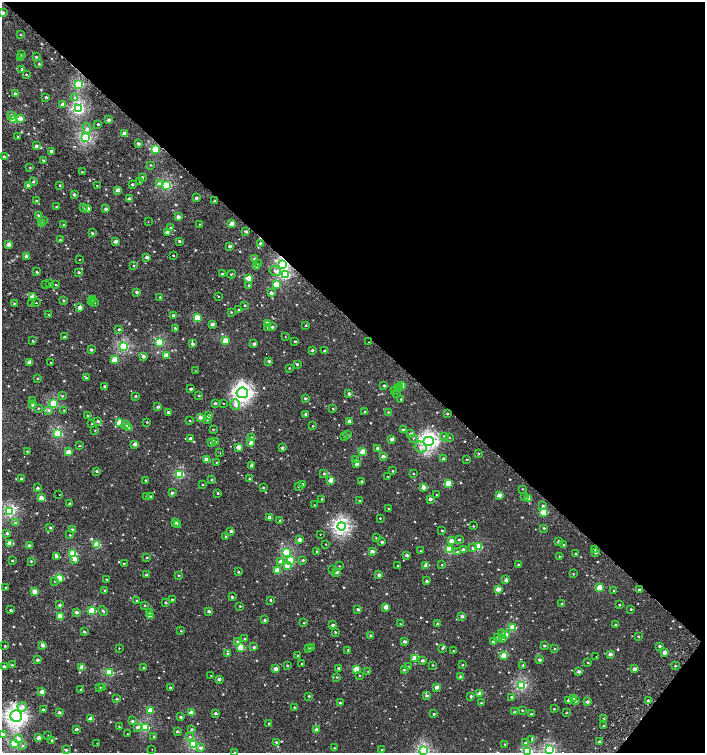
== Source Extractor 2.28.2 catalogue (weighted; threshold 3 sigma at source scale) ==
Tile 8 of 4 x 4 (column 4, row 2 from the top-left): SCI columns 4423-5828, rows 3008-4508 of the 6059 x 6037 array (HDU 1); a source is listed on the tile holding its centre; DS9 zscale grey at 2 x 2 block average (1 PNG px = mean of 2 x 2 image px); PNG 707 x 755 px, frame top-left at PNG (2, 2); each listed source drawn as its Kron ellipse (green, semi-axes under 4 px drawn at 4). Shown black and unused: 44% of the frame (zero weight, under 2 of 3 exposures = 2% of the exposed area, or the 3 px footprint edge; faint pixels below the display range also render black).
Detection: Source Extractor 2.28.2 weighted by HDU 2 'WHT'; one run over the whole footprint, this tile lists its part. Background 7.31e-04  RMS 0.0038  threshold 0.0169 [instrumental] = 3 sigma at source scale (4.5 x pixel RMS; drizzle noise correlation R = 1.50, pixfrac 1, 0.0396/0.0396 arcsec/px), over >= 5 px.
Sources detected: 665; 7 cosmic-ray / hot-pixel residue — neither listed nor drawn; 1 coinciding with a brighter row at this scale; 2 inside a brighter listed object's ellipse — not listed separately; of the other 655, all 500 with FLUX_AUTO >= 0.529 (the completeness limit of this list) listed and drawn (155 fainter detections not listed), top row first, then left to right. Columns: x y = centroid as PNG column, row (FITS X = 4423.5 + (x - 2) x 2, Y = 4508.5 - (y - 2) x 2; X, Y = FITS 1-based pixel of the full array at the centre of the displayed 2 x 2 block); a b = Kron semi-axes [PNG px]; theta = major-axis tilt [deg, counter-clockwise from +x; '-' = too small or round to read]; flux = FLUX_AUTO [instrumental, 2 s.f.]
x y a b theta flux
2 13 3 2 - 3.9
20 35 2 2 - 0.54
21 55 3 2 - 1.1
36 57 3 2 - 1.1
20 58 3 2 - 1.4
39 64 2 2 - 1
22 69 3 3 - 1.7
26 75 3 2 - 0.7
79 84 3 3 - 65
15 94 2 2 - 3.6
46 97 2 2 - 1.7
75 98 3 3 - 0.95
63 104 3 2 - 3.3
79 109 3 3 - 110
11 115 4 3 - 1.3
20 118 3 3 - 6
14 119 3 3 - 22
109 120 2 2 - 3.9
98 124 2 2 - 1
87 128 5 4 - 2.3
124 134 3 2 - 9
18 137 3 2 - 0.72
86 137 3 3 - 110
138 144 2 2 - 2.3
36 146 3 2 - 3.1
155 149 3 3 - 39
51 151 2 2 - 2.2
4 156 3 2 - 1.2
43 160 3 3 - 0.9
151 165 2 2 - 0.55
30 168 3 2 - 0.62
82 172 2 2 - 0.71
142 177 2 2 - 2.3
140 181 2 2 - 0.83
33 182 3 2 - 1.1
132 184 2 2 - 1.4
159 184 3 3 - 4.6
28 185 2 2 - 4
60 185 3 2 - 0.88
167 185 3 3 - 60
97 186 2 2 - 1.2
118 190 3 2 - 5.2
74 195 3 2 - 1.5
196 198 2 2 - 2
129 199 3 2 - 2.2
36 201 3 2 - 0.74
214 201 2 2 - 1.7
56 207 2 2 - 0.79
83 207 3 3 - 1.3
88 208 2 2 - 4.7
106 209 3 2 - 2.1
38 215 3 2 - 0.97
178 217 2 2 - 4.9
43 220 3 2 - 0.68
148 222 2 2 - 2.4
41 224 4 3 - 4.4
200 224 2 2 - 0.54
232 224 3 2 - 11
63 225 2 2 - 0.55
170 228 3 3 - 0.79
246 231 3 3 - 1.8
168 232 3 2 - 4.6
92 233 2 2 - 1.3
60 240 3 3 - 1.1
116 241 3 2 - 4.9
179 241 3 2 - 1.6
260 243 2 2 - 2.8
9 245 3 2 - 4.5
230 246 2 2 - 3.5
173 255 2 2 - 3.8
26 256 3 3 - 2.6
147 257 2 2 - 3.8
255 259 3 2 - 1.8
79 260 2 2 - 1.6
258 264 2 2 - 0.83
283 264 4 3 - 74
134 266 2 2 - 0.73
256 266 2 2 - 3.8
275 271 6 4 -12 3.8
37 272 2 2 - 1
79 272 3 2 - 1
222 274 2 2 - 1.1
231 274 4 2 - 0.58
285 275 4 3 - 59
249 278 4 3 - 16
46 284 2 2 - 0.55
49 284 2 2 - 14
276 284 3 3 - 15
56 285 3 2 - 0.79
249 285 3 2 - 1.1
137 292 3 2 - 1.8
271 293 3 3 - 2.6
33 297 3 2 - 9.1
160 297 3 2 - 0.95
219 297 2 2 - 0.84
92 299 2 2 - 1.1
63 300 3 3 - 0.89
91 302 2 2 - 2.2
14 303 3 3 - 0.86
32 303 3 2 - 0.57
36 303 2 2 - 0.9
95 303 2 2 - 1.5
245 305 2 2 - 0.75
80 308 3 2 - 5.7
239 310 2 2 - 1
231 312 3 2 - 0.63
49 315 3 2 - 0.94
173 315 2 2 - 1.4
197 318 3 3 - 19
212 324 2 2 - 3.9
267 324 3 2 - 8.2
306 325 3 2 - 0.73
272 327 3 2 - 2
175 328 2 2 - 1.1
268 328 3 2 - 0.61
119 329 3 2 - 0.96
64 337 2 2 - 1.1
285 337 2 2 - 2.2
33 341 3 2 - 0.87
225 341 3 3 - 18
295 341 2 2 - 3.5
159 342 3 3 - 48
368 342 2 2 - 0.61
192 344 2 2 - 2
254 344 2 2 - 3.2
124 346 3 3 - 84
91 349 2 2 - 1.9
312 350 2 2 - 1.5
324 351 2 2 - 1
166 355 3 3 - 5.8
143 356 3 3 - 3.1
114 360 3 2 - 12
269 361 2 2 - 1.8
29 362 3 2 - 7.2
51 363 2 2 - 0.91
297 364 2 2 - 1.3
289 368 2 2 - 0.68
195 370 2 2 - 2.4
86 378 4 2 - 1
37 379 3 2 - 0.6
401 385 3 2 - 13
104 386 3 3 - 1.3
384 386 2 2 - 1.2
397 388 3 3 - 2.2
400 388 2 2 - 5.6
191 389 2 2 - 1.9
395 390 3 3 - 0.91
242 393 6 5 - 280
397 393 2 2 - 1.3
349 394 3 2 - 1.5
62 396 3 3 - 0.73
136 396 2 2 - 0.95
199 396 3 2 - 0.62
305 398 2 2 - 1.3
401 399 2 2 - 0.71
33 401 2 2 - 0.8
215 403 2 2 - 1.9
223 403 2 2 - 1.9
53 404 3 3 - 55
235 404 5 5 - 4.1
32 405 3 2 - 1.5
158 407 2 2 - 2.1
38 408 3 2 - 0.62
333 409 2 2 - 0.65
49 410 4 3 - 1.6
64 410 2 2 - 0.59
168 412 2 2 - 1.8
365 412 2 2 - 0.91
388 412 2 2 - 0.6
305 414 2 2 - 1.8
447 414 2 2 - 0.98
88 415 3 2 - 0.67
209 416 3 2 - 3.3
200 417 2 2 - 6.1
207 420 2 2 - 0.71
98 421 3 3 - 1.6
190 421 2 2 - 0.56
349 421 3 2 - 4.8
147 422 2 2 - 0.6
119 423 3 2 - 13
92 424 2 2 - 0.64
126 424 4 3 - 2.1
313 426 2 2 - 0.75
129 427 3 2 - 10
95 430 2 2 - 0.53
213 430 2 2 - 0.64
403 430 2 2 - 2.9
58 433 3 3 - 55
411 434 3 2 - 4.2
348 435 3 2 - 0.79
444 436 3 2 - 0.91
344 437 3 3 - 0.72
449 437 3 2 - 0.54
190 438 2 2 - 2.2
251 438 3 3 - 2.8
413 438 2 2 - 0.6
392 439 3 2 - 5.8
428 441 5 4 - 240
215 442 3 3 - 1.1
211 443 3 3 - 1.6
251 443 3 2 - 5.8
135 444 3 2 - 5.1
79 446 2 2 - 1.7
239 447 3 2 - 8.3
421 447 6 5 - 3
282 448 2 2 - 1.9
378 448 2 2 - 2.9
27 451 2 2 - 0.61
363 451 3 2 - 14
68 452 3 2 - 10
220 452 2 2 - 5.4
479 454 3 2 - 0.58
383 456 3 2 - 3.2
443 458 2 2 - 1.4
467 459 2 2 - 0.67
207 460 3 2 - 9.4
356 460 3 3 - 0.62
217 462 2 2 - 1.7
357 464 3 2 - 4.9
251 465 4 3 - 1.2
97 471 3 2 - 1.2
393 471 2 2 - 0.82
324 473 3 2 - 0.99
180 474 3 3 - 51
413 474 2 2 - 0.86
388 476 2 2 - 4.4
21 479 2 2 - 1.5
249 479 3 2 - 1.2
145 480 2 2 - 0.68
211 480 3 2 - 1.2
331 480 3 2 - 12
362 482 2 2 - 1.8
448 483 3 2 - 18
203 484 2 2 - 0.7
303 484 3 2 - 1.5
298 487 2 2 - 0.73
423 487 4 3 - 4.6
38 488 2 2 - 2.1
263 488 2 2 - 0.98
523 489 2 2 - 0.55
172 493 2 2 - 2.7
218 493 2 2 - 1.1
59 495 2 2 - 0.8
437 495 2 2 - 2.3
499 495 3 2 - 7.5
146 496 2 2 - 1.2
151 496 2 2 - 0.81
525 497 3 2 - 0.61
41 498 3 3 - 8.9
322 499 2 2 - 0.73
430 499 3 2 - 3
528 499 3 2 - 8
360 501 3 2 - 0.56
69 504 3 2 - 1.6
314 505 2 2 - 0.6
543 506 3 3 - 1.4
389 509 2 2 - 0.64
10 511 3 3 - 88
543 512 3 3 - 19
270 517 3 2 - 3.6
380 518 2 2 - 7.2
280 521 2 2 - 3.1
175 522 2 2 - 2.9
15 523 3 2 - 1.1
177 525 2 2 - 0.64
341 526 4 4 - 190
473 526 2 2 - 0.76
50 528 3 2 - 1
544 528 3 2 - 0.84
72 530 2 2 - 4.4
231 531 2 2 - 2.5
442 531 2 2 - 1.1
7 533 3 2 - 1.9
320 534 2 2 - 0.69
70 535 2 2 - 0.58
225 537 3 2 - 0.75
376 538 3 2 - 0.78
300 540 2 2 - 5.2
459 540 2 2 - 1.1
451 541 3 3 - 5.3
559 541 2 2 - 3
382 542 3 2 - 1.5
10 543 3 2 - 13
326 544 2 2 - 0.58
563 544 2 2 - 0.55
97 545 4 3 - 25
30 546 3 2 - 2.6
478 547 3 3 - 37
473 548 4 3 - 2
449 550 3 3 - 38
463 550 3 3 - 3.3
595 550 2 2 - 0.56
317 551 3 3 - 0.91
372 551 2 2 - 3.7
421 551 2 2 - 0.69
457 551 3 3 - 1.1
286 552 3 3 - 44
595 553 3 2 - 1.6
73 554 3 3 - 28
575 554 2 2 - 0.77
407 555 2 2 - 2.8
559 556 2 2 - 3.2
56 557 3 2 - 1.6
147 557 2 2 - 0.95
74 559 3 3 - 5.3
290 560 3 3 - 31
303 560 3 3 - 0.98
12 561 2 2 - 0.74
31 561 3 2 - 0.82
281 561 3 3 - 3.9
124 563 2 2 - 3.4
288 565 4 3 - 8.2
426 565 3 2 - 7.6
442 565 2 2 - 0.62
518 565 2 2 - 0.94
339 566 2 2 - 0.54
398 566 2 2 - 0.55
333 569 3 2 - 0.56
277 571 3 2 - 15
238 572 2 2 - 1.2
336 572 2 2 - 4.4
573 574 2 2 - 0.55
147 575 2 2 - 2.2
179 575 3 3 - 0.79
379 575 3 3 - 3.1
59 578 3 3 - 23
106 579 3 2 - 0.64
506 580 2 2 - 4.4
55 581 2 2 - 1.3
426 581 3 2 - 1.7
6 587 2 2 - 0.67
599 588 4 3 - 21
498 589 3 2 - 7.9
105 590 2 2 - 0.81
614 590 2 2 - 0.54
639 590 2 2 - 2
35 592 3 2 - 10
232 597 2 2 - 1.6
172 599 2 2 - 0.81
137 600 2 2 - 0.77
270 600 2 2 - 1
166 602 3 2 - 1.3
562 604 2 2 - 0.73
59 605 2 2 - 1.8
145 605 2 2 - 0.68
619 605 2 2 - 0.7
240 606 2 2 - 0.71
386 607 3 2 - 7.1
358 609 3 2 - 1.9
631 609 2 2 - 1
11 610 3 2 - 1.3
92 611 3 3 - 37
103 611 5 2 - 1.2
209 611 3 2 - 2.4
76 612 3 2 - 3.2
150 612 3 3 - 1.3
150 615 3 2 - 3.7
60 616 3 3 - 23
462 616 3 2 - 3
265 620 2 2 - 1.6
304 623 2 2 - 0.78
400 624 2 2 - 0.56
438 624 2 2 - 1.8
332 625 2 2 - 2
615 625 2 2 - 1.2
512 628 3 3 - 26
181 631 2 2 - 0.63
84 632 3 2 - 1.4
335 632 2 2 - 1.1
502 634 4 3 - 2.8
370 635 2 2 - 1.1
506 635 3 3 - 6.1
638 636 2 2 - 0.87
498 638 3 3 - 0.79
502 638 3 3 - 3.4
245 639 2 2 - 0.73
237 641 3 3 - 1.1
404 641 3 2 - 3.1
493 641 3 2 - 1.7
43 645 3 2 - 4.2
5 646 2 2 - 0.88
544 646 2 2 - 1.6
659 646 2 2 - 1.8
241 647 3 3 - 27
254 647 2 2 - 2.3
119 648 2 2 - 2.1
308 648 2 2 - 1.5
311 648 2 2 - 2.1
442 648 3 3 - 1.5
554 649 2 2 - 0.63
348 650 2 2 - 0.82
454 651 2 2 - 0.78
664 652 3 2 - 5.8
227 654 2 2 - 1.2
610 654 3 2 - 4.3
297 655 3 2 - 0.7
504 655 3 3 - 13
596 657 3 2 - 0.74
415 658 3 3 - 11
37 660 2 2 - 2.4
539 660 2 2 - 2.6
422 661 3 2 - 2.5
588 662 2 2 - 0.78
302 664 2 2 - 0.76
12 665 3 2 - 1.1
433 665 2 2 - 0.77
462 665 2 2 - 0.72
523 665 3 2 - 1.2
4 666 2 2 - 2.5
287 666 3 2 - 0.74
675 666 2 2 - 0.81
82 667 3 2 - 12
143 667 2 2 - 0.61
408 667 2 2 - 0.53
338 668 2 2 - 1.7
276 669 3 2 - 5.7
356 669 3 2 - 17
635 669 3 2 - 5.3
404 670 3 2 - 1.3
368 671 3 2 - 0.61
579 671 3 2 - 3.7
110 672 3 3 - 42
211 676 2 2 - 0.73
360 676 2 2 - 0.67
337 677 3 2 - 0.71
461 677 3 2 - 4.3
219 679 2 2 - 2.4
521 685 4 3 - 83
102 687 2 2 - 2
170 687 2 2 - 1.1
437 687 3 2 - 6.2
99 688 3 2 - 0.85
81 690 3 2 - 1.2
42 692 3 2 - 6.1
479 694 3 2 - 9.7
426 695 3 2 - 1.9
309 696 2 2 - 0.89
471 696 3 3 - 1.2
512 697 3 2 - 2.3
574 698 3 3 - 0.65
117 699 3 2 - 1.2
569 700 2 2 - 3.5
575 701 3 2 - 1.1
648 701 3 2 - 3.4
587 702 3 2 - 2.4
340 703 3 3 - 0.91
481 703 2 2 - 0.61
22 707 5 4 - 2.5
294 707 2 2 - 0.89
554 709 2 2 - 0.67
43 710 2 2 - 2.8
522 710 2 2 - 0.74
150 711 3 2 - 18
59 712 3 3 - 1.8
514 712 2 2 - 1.3
191 713 3 2 - 9.7
215 713 2 2 - 1.8
566 713 2 2 - 0.59
434 714 2 2 - 1.1
531 714 2 2 - 1.1
16 716 6 5 - 290
181 717 2 2 - 1.5
604 718 3 2 - 0.68
91 719 3 2 - 9.6
132 721 3 3 - 1.6
269 724 2 2 - 0.63
603 725 2 2 - 0.68
119 727 2 2 - 0.6
137 727 3 3 - 2.2
145 727 3 3 - 47
76 729 3 2 - 2.2
191 729 3 3 - 1.4
316 730 3 2 - 4.8
177 731 2 2 - 1.9
127 734 2 2 - 1.8
2 735 3 3 - 6.1
48 735 2 2 - 0.63
153 737 3 3 - 0.69
190 737 4 3 - 0.92
39 738 2 2 - 5.5
18 739 4 3 - 3.7
532 739 3 3 - 0.97
52 740 2 2 - 0.88
599 741 3 2 - 1.7
276 742 2 2 - 1.2
14 743 3 3 - 55
97 743 2 2 - 2.4
525 743 3 3 - 1.7
194 744 3 3 - 65
505 744 2 2 - 0.58
23 746 4 3 - 0.99
201 748 3 3 - 2.5
334 748 2 2 - 0.55
152 749 2 2 - 0.53
66 750 3 2 - 1.7
382 750 2 2 - 0.79
423 750 4 3 - 100
550 750 4 3 - 87
528 751 3 3 - 62
235 752 3 2 - 1.7
Overlapping masked pixels (flux is a lower limit): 1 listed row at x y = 283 264
Isophote crosses this tile's border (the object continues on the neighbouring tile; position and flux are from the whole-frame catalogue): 6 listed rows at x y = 2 13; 2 735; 423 750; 550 750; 528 751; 235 752